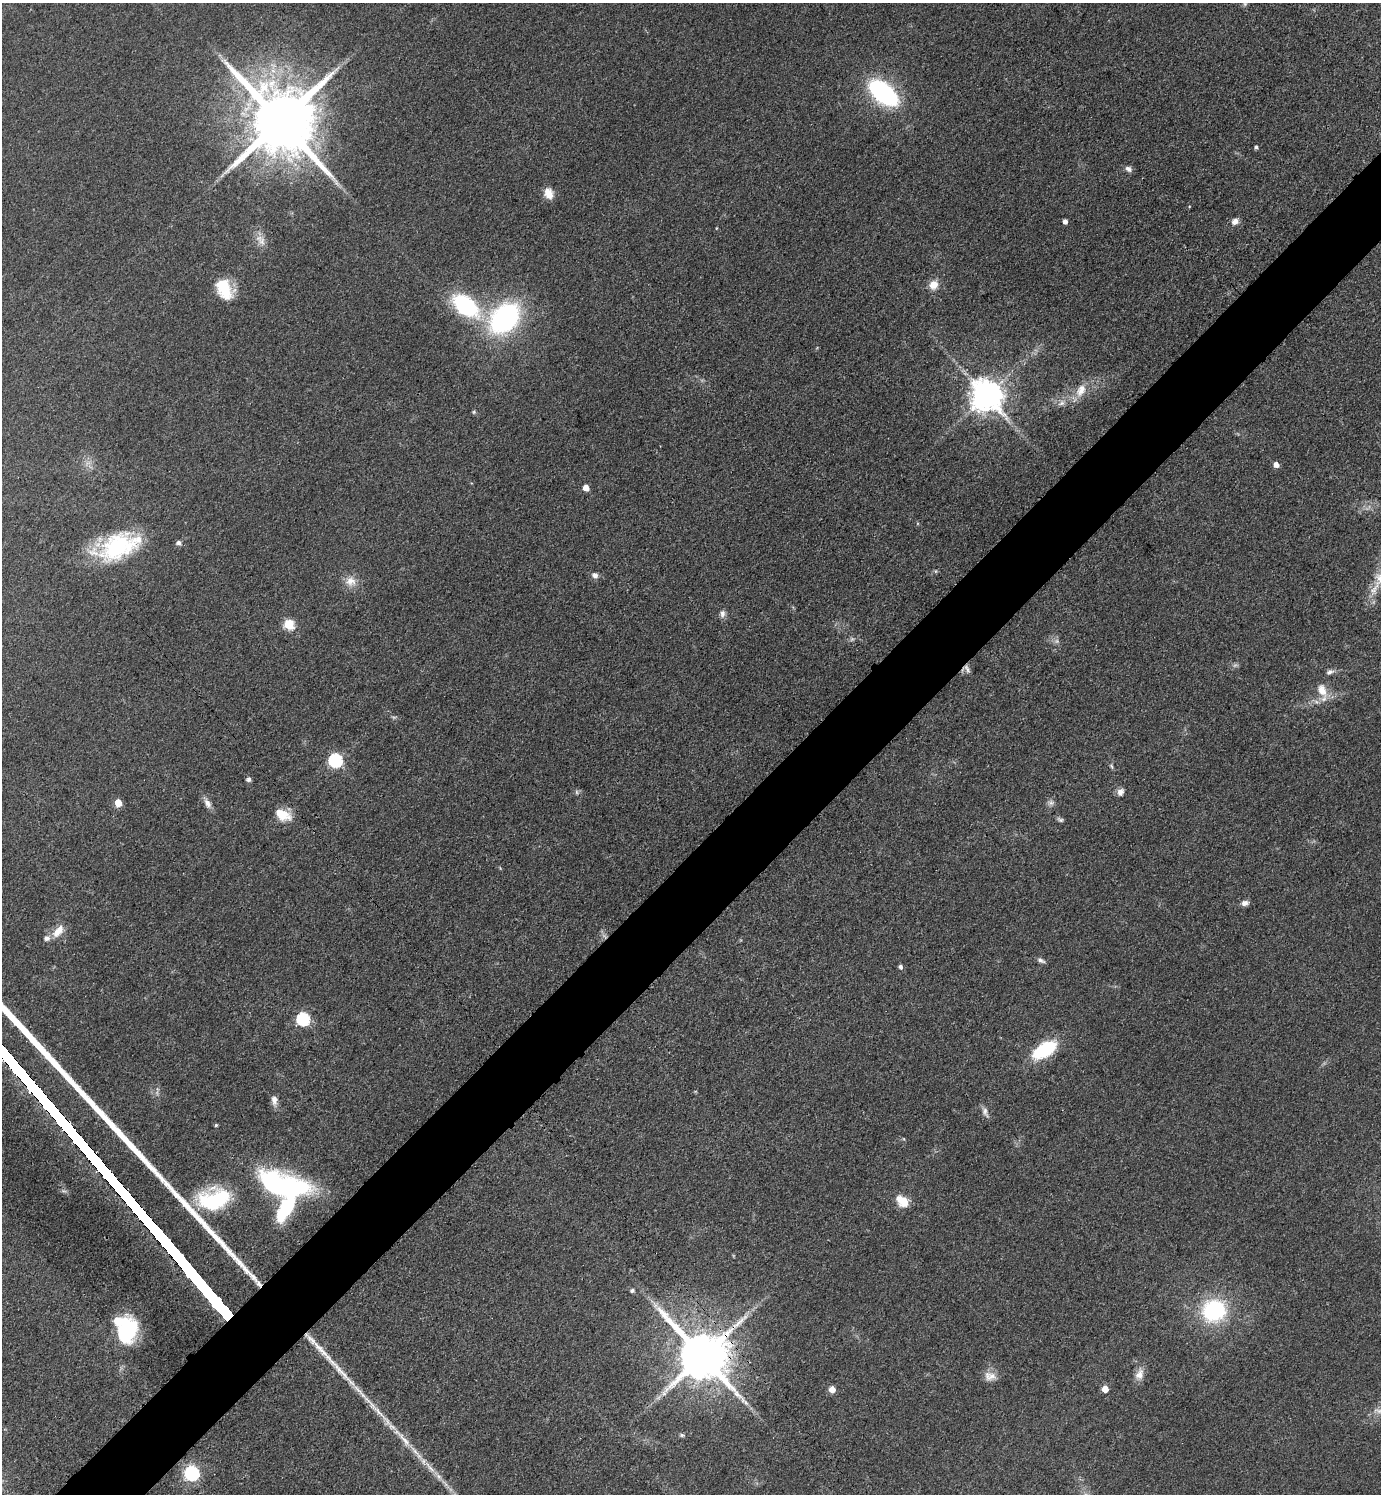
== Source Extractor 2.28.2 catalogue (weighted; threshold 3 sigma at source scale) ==
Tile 7 of 4 x 4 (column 3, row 2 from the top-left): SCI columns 2930-4308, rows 3002-4493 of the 6001 x 6002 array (HDU 1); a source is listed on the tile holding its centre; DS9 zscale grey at full resolution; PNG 1383 x 1496 px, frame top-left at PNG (2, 3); no overlay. Shown black and unused: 6% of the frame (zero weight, under 3 of 4 exposures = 2% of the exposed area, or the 3 px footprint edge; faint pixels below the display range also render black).
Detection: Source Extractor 2.28.2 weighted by HDU 2 'WHT'; one run over the whole footprint, this tile lists its part. Background 0.0578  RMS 0.0057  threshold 0.0257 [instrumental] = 3 sigma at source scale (4.5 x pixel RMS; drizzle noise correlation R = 1.50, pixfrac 1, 0.05/0.05 arcsec/px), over >= 5 px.
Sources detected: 76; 6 too faint to see at this stretch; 1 inside a brighter object's white glare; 2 long thin detections or spike segments (spike, bleed or trail) — not listed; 4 inside a brighter listed object's ellipse — not listed separately; the other 63 listed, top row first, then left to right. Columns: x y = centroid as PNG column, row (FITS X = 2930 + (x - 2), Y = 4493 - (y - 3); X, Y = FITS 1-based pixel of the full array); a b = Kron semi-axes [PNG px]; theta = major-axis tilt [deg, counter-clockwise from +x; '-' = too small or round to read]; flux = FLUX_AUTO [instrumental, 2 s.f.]
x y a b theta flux
1245 4 6 5 - 0.99
883 93 25 13 -40 110
280 121 20 17 -52 6900
1256 147 5 4 - 1.2
1128 169 9 7 -33 2.4
549 193 14 10 -70 6.1
1065 221 4 4 - 2.4
1235 221 9 8 - 3.2
262 241 15 10 -58 4.8
933 285 11 9 58 6.7
224 289 24 16 -61 19
465 305 24 14 -38 71
504 318 30 21 46 120
1081 390 21 12 62 9.4
986 395 10 9 - 1200
1062 403 11 8 33 3.6
474 412 5 4 - 0.83
1276 464 5 5 - 3.8
586 488 5 5 - 6.7
178 543 7 6 - 1.8
118 546 50 25 21 64
595 575 8 7 - 2.6
1380 578 21 14 79 8.9
351 581 15 14 - 6.7
722 614 10 7 80 2.5
289 624 6 5 - 38
967 669 13 6 -62 2.1
1330 672 11 6 23 2.3
1322 690 22 13 -64 9
336 760 6 6 - 110
1111 766 8 4 -67 1.1
248 779 5 5 - 1.6
1120 792 9 8 - 3
118 803 5 5 - 12
207 803 14 7 -61 3.7
1051 803 10 7 4 2.2
283 815 20 12 -24 11
1060 820 9 5 -22 1.4
1245 903 9 7 13 2.7
58 931 20 9 51 7.4
1041 960 11 6 -27 2
900 967 5 4 - 1.9
303 1019 6 6 - 87
1045 1049 23 11 31 45
274 1100 13 7 -85 3.9
985 1112 16 7 -69 2.8
216 1125 4 4 - 0.84
281 1186 48 20 -14 150
213 1199 42 26 10 46
902 1201 16 11 -40 9.7
284 1212 23 13 47 29
632 1290 5 5 - 1.6
1214 1311 22 21 - 61
127 1331 29 19 69 50
702 1356 16 13 -46 3900
1139 1374 16 10 68 5.1
990 1376 17 12 -11 5.4
832 1389 5 5 - 6.8
1105 1389 5 5 - 9.2
1378 1411 14 7 -15 3.1
682 1435 7 5 -1 1.2
403 1438 61 8 -47 18
192 1473 6 6 - 140
Overlapping masked pixels (flux is a lower limit): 2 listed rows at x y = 967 669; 702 1356
Isophote crosses this tile's border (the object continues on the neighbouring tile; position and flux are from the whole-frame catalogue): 1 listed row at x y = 1380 578